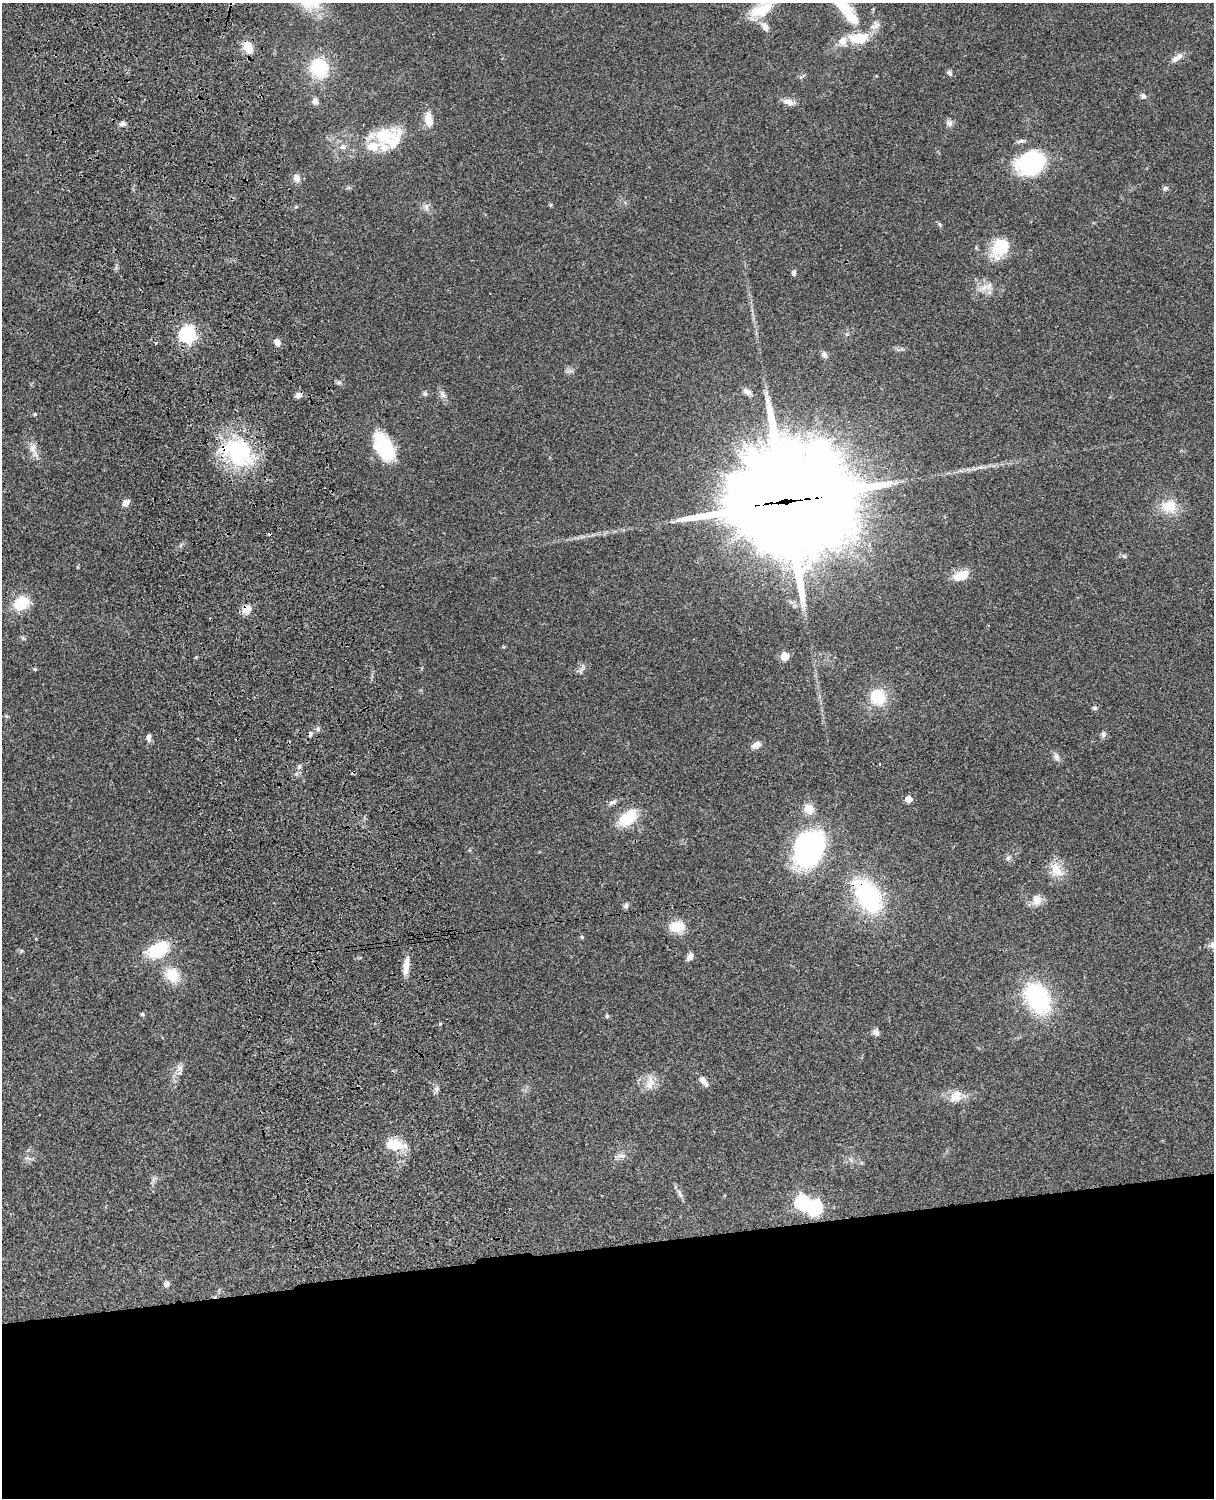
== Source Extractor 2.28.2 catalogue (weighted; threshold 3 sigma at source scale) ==
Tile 11 of 4 x 3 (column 3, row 3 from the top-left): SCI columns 2546-3757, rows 277-1772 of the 5088 x 4927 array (HDU 1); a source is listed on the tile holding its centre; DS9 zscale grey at full resolution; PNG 1216 x 1500 px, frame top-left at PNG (2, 3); no overlay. Shown black and unused: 17% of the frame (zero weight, under 3 of 4 exposures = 6% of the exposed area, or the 3 px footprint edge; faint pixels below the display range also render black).
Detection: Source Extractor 2.28.2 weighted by HDU 2 'WHT'; one run over the whole footprint, this tile lists its part. Background 0.0766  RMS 0.0058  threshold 0.0261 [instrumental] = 3 sigma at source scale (4.5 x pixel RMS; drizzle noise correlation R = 1.50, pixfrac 1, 0.05/0.05 arcsec/px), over >= 5 px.
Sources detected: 98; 1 inside a brighter object's white glare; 2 cosmic-ray / hot-pixel residue — not listed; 5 inside a brighter listed object's ellipse — not listed separately; the other 90 listed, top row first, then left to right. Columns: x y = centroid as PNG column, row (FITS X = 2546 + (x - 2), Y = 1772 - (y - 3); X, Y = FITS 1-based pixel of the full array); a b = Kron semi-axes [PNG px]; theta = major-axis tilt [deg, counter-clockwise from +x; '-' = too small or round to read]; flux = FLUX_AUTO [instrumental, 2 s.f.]
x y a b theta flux
844 8 35 17 -45 19
762 10 32 14 27 17
876 25 13 9 82 3.5
765 27 14 7 -45 4.4
857 38 21 10 1 17
247 47 9 7 -55 11
1175 59 12 8 34 3.2
319 68 17 16 - 30
949 73 7 5 -51 1.5
1143 96 8 7 - 1.6
315 101 8 7 - 2.3
789 102 15 7 -14 3.7
428 119 17 9 -78 7.3
950 123 9 7 -75 2.1
122 124 7 5 -2 2
384 136 40 18 12 28
1021 141 11 5 12 1.5
343 147 9 8 - 2.2
1032 162 28 21 22 56
297 178 11 8 -69 3.2
1165 188 7 6 - 1.4
426 207 11 6 -85 2.2
939 224 7 4 -60 0.88
1000 248 25 18 59 18
794 272 8 5 88 1.3
984 287 14 7 34 4.2
187 334 7 6 - 170
277 342 9 7 -53 3
824 355 7 6 - 2.5
339 382 7 4 1 1.1
747 392 12 7 -32 2.7
425 393 6 5 - 1
442 394 12 7 -62 2.4
298 395 8 6 22 2.6
35 414 5 4 - 0.55
384 447 30 16 -62 35
33 449 22 8 -73 5.3
237 452 42 32 -38 56
975 469 16 4 7 2.9
786 501 46 33 5 16000
126 503 8 6 50 3.3
1169 506 21 16 11 12
961 576 19 10 22 9
21 603 14 11 26 20
247 609 11 9 33 5.5
23 638 6 4 -71 0.82
785 656 8 8 - 5.5
35 669 5 4 - 0.74
581 671 11 4 67 1.5
878 697 13 13 - 22
1095 708 5 5 - 1.4
318 729 6 4 -90 1.1
1103 734 8 6 89 1.6
149 738 10 5 -87 2.1
756 745 12 7 27 3.5
1056 757 12 7 -75 2.3
299 767 7 6 - 1.5
908 799 5 5 - 7.9
613 802 12 5 24 2
809 809 5 5 - 20
628 818 24 15 40 16
809 849 41 30 62 94
1008 858 8 7 - 1.6
1057 870 23 14 -50 9.3
868 896 26 14 -56 100
1037 900 13 11 76 5.4
626 905 7 6 - 1.6
676 926 17 12 9 10
582 937 5 4 - 0.88
1213 945 9 7 -70 2.9
158 950 20 13 30 26
690 957 9 6 61 3.1
406 965 23 7 84 6.3
172 975 13 11 -54 16
1037 998 27 18 -61 69
142 1014 5 4 - 0.99
607 1016 6 5 - 0.78
440 1024 5 4 - 0.57
876 1033 9 7 -51 2
180 1068 9 7 -73 2.3
704 1081 14 6 -52 3.4
650 1083 18 10 77 6.1
436 1089 8 6 89 1.7
955 1097 20 13 1 7.1
394 1144 21 11 -6 15
620 1155 7 4 19 1.6
679 1193 12 5 -64 2.1
802 1202 6 6 - 120
815 1208 14 13 - 26
166 1284 8 7 - 2
Overlapping masked pixels (flux is a lower limit): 5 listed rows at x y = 187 334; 237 452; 786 501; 247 609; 868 896
Isophote crosses this tile's border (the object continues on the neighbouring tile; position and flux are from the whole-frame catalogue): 3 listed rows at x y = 844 8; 762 10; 1213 945